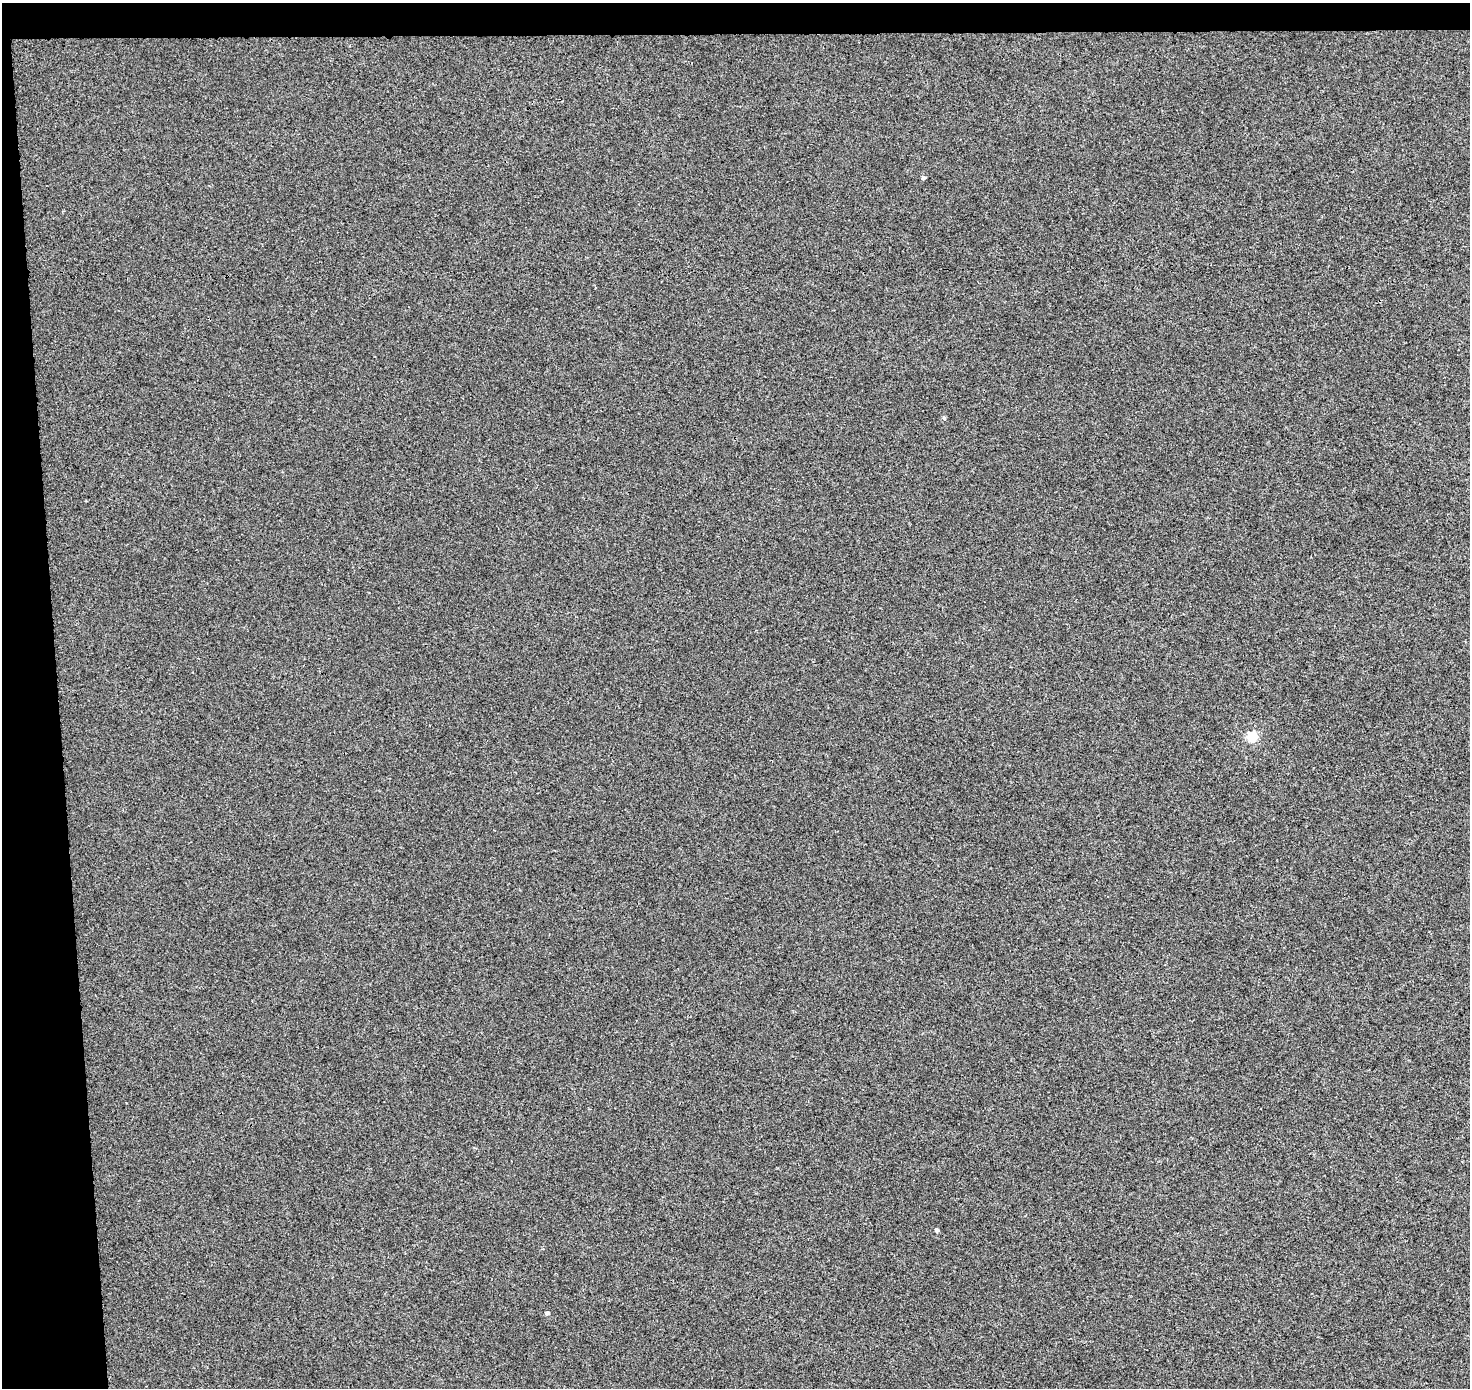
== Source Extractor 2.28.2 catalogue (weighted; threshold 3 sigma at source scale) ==
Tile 1 of 3 x 3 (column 1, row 1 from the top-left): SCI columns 56-1523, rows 2775-4160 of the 4516 x 4205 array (HDU 1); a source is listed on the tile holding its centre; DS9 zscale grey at full resolution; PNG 1472 x 1390 px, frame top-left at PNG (2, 3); no overlay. Shown black and unused: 6% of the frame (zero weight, under 3 of 4 exposures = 5% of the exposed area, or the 3 px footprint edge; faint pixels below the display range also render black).
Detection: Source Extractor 2.28.2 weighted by HDU 2 'WHT'; one run over the whole footprint, this tile lists its part. Background -3.82e-04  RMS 0.0042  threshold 0.0188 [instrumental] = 3 sigma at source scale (4.5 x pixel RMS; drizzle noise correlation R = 1.50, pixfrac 1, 0.0396/0.0396 arcsec/px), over >= 5 px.
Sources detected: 5; all 5 listed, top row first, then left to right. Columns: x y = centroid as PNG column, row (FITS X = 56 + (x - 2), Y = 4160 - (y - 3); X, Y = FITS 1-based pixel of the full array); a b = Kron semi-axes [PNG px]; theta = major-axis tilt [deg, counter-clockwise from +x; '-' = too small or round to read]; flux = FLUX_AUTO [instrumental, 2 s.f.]
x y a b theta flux
923 178 4 4 - 0.78
944 418 5 4 - 0.57
1252 737 5 5 - 22
937 1230 4 3 - 1.1
547 1313 4 4 - 0.98